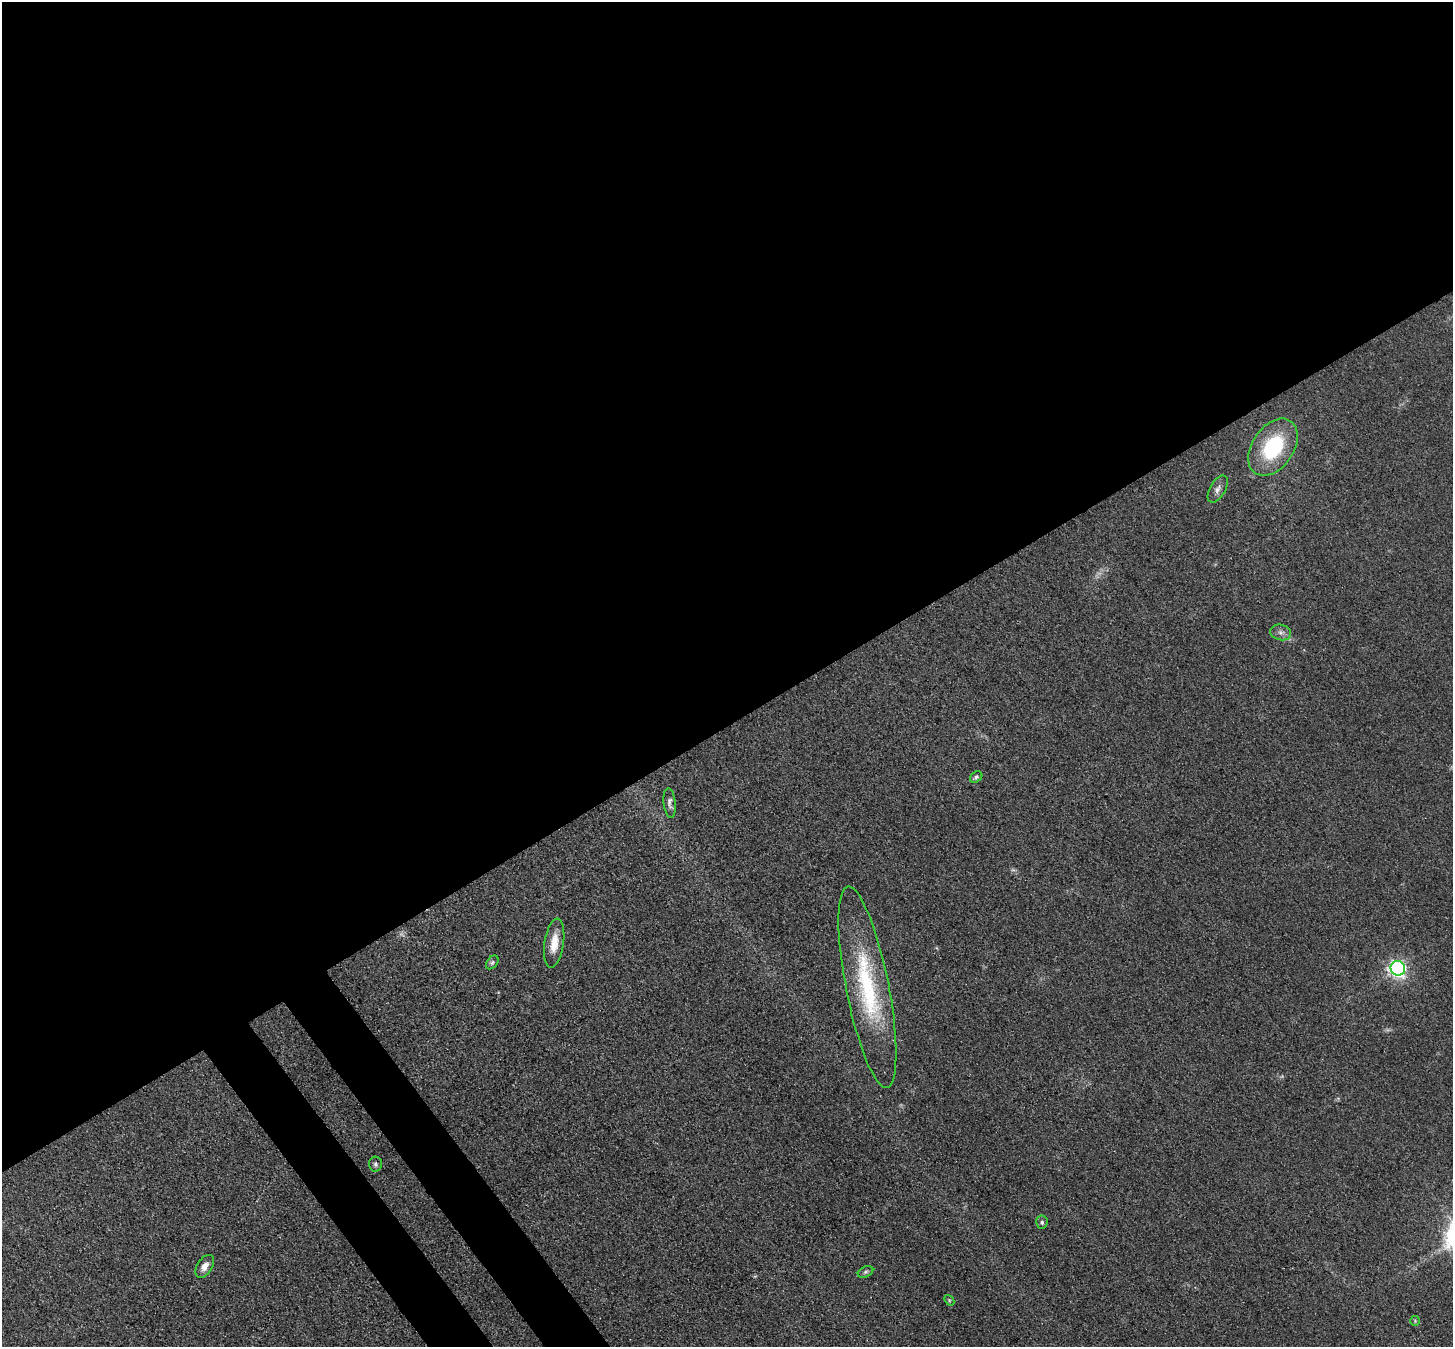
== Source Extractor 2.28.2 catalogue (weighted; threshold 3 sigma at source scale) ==
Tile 2 of 4 x 4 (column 2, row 1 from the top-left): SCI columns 1531-2981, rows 4244-5588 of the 5962 x 5933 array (HDU 1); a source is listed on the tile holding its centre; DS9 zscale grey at full resolution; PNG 1455 x 1349 px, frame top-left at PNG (2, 2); each listed source drawn as its Kron ellipse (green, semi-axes under 4 px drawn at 4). Shown black and unused: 56% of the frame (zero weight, under 3 of 4 exposures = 7% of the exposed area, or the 3 px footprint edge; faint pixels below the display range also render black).
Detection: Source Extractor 2.28.2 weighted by HDU 2 'WHT'; one run over the whole footprint, this tile lists its part. Background 0.0546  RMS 0.0095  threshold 0.0427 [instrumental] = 3 sigma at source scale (4.5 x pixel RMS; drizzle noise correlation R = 1.50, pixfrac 1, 0.05/0.05 arcsec/px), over >= 5 px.
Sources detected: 16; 1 too faint to see at this stretch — neither listed nor drawn; the other 15 listed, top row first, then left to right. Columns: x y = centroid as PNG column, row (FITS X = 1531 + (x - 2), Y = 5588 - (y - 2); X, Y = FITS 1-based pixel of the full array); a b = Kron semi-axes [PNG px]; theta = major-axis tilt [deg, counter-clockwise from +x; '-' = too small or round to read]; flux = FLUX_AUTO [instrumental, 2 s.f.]
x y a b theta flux
1273 447 31 20 56 69
1218 489 15 7 60 5
1281 632 10 7 -12 4.3
976 777 7 5 37 2.1
670 803 15 6 -83 3.6
554 943 25 9 81 16
492 962 8 5 50 1.8
1398 968 7 7 - 300
867 987 103 21 -79 110
375 1164 7 6 - 2.5
1042 1222 7 5 84 2.3
205 1266 13 7 57 6.9
866 1272 8 5 27 2.2
949 1300 6 4 -49 1.2
1415 1321 5 5 - 1.2